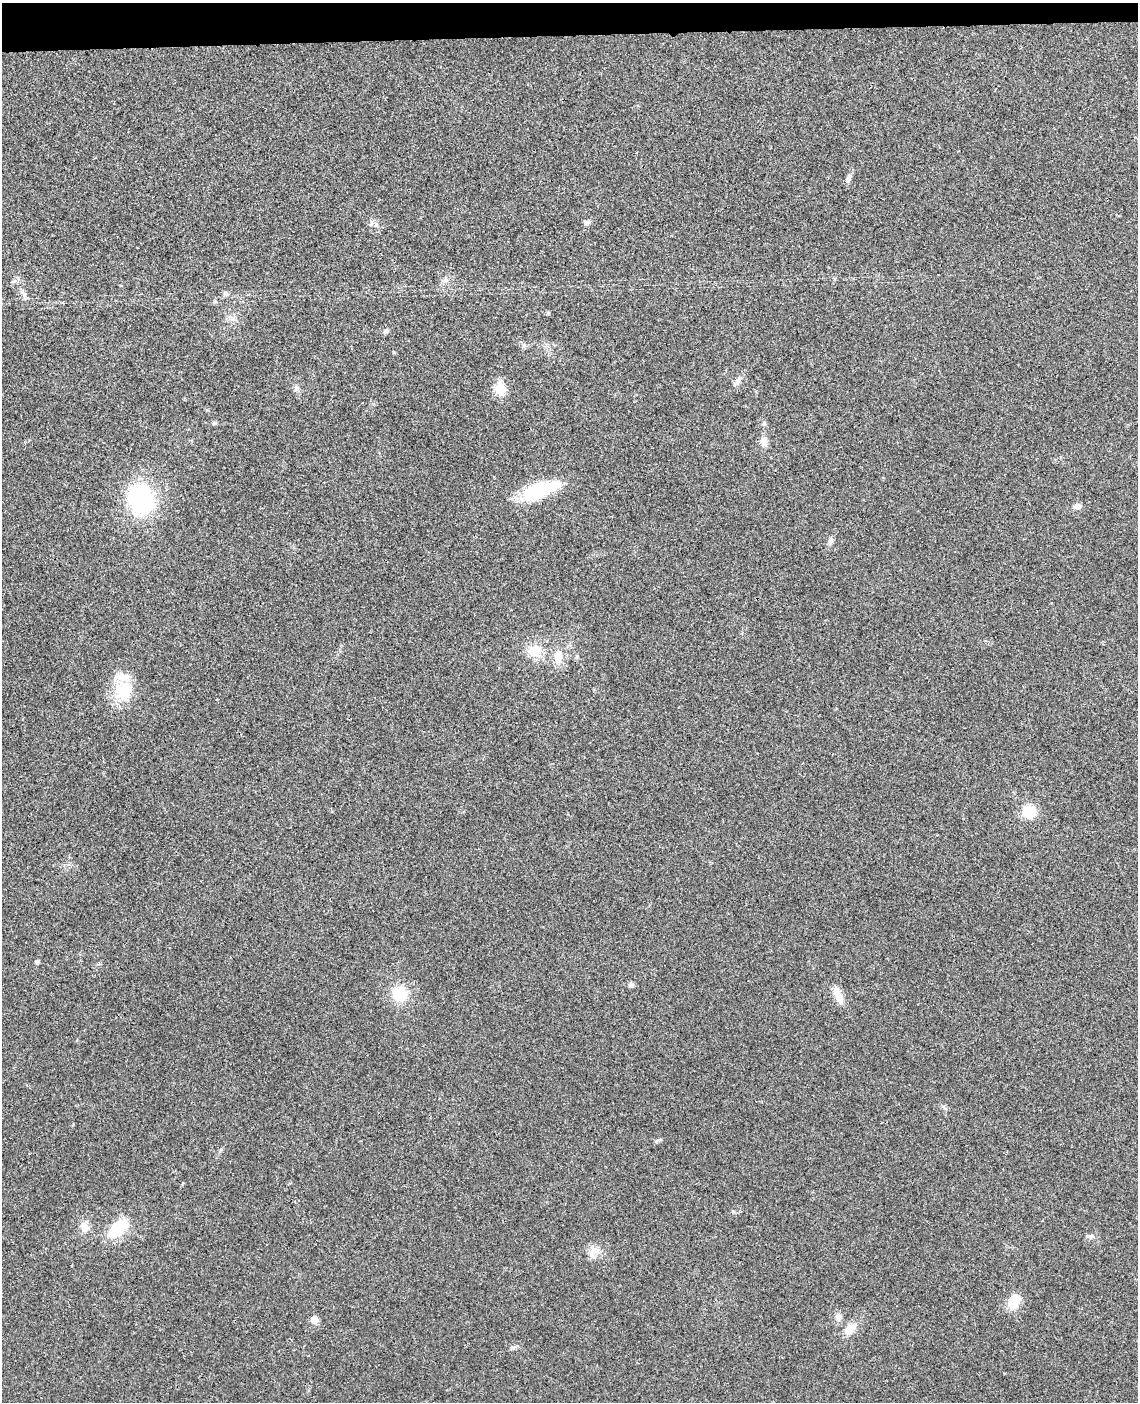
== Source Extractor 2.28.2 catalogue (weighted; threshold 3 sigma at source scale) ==
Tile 3 of 4 x 3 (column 3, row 1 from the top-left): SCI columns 2327-3462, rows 2941-4340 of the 4656 x 4585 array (HDU 1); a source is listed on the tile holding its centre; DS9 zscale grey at full resolution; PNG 1140 x 1404 px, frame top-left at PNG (2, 3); no overlay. Shown black and unused: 2% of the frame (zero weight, under 3 of 4 exposures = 6% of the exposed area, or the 3 px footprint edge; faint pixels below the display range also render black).
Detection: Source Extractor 2.28.2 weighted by HDU 2 'WHT'; one run over the whole footprint, this tile lists its part. Background 0.0216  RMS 0.0044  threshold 0.0196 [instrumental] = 3 sigma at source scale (4.5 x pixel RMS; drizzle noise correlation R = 1.50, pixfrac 1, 0.05/0.05 arcsec/px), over >= 5 px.
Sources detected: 37; all 37 listed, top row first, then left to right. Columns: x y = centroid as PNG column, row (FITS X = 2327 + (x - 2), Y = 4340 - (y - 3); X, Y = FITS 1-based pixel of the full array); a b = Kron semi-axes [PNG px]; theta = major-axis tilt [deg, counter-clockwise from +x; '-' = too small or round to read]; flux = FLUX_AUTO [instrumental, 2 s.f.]
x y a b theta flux
848 180 10 6 89 1.3
587 223 8 6 38 1.4
376 225 7 4 -88 0.89
446 280 7 5 44 1.2
24 295 11 5 -73 1.6
548 313 5 4 - 0.57
232 318 7 4 -19 1.3
386 331 8 6 39 1.1
394 352 4 4 - 0.4
737 381 16 6 61 2.2
500 389 7 6 - 26
214 423 6 5 - 0.81
764 423 6 6 - 0.81
764 442 14 9 -90 3.1
539 490 43 15 20 27
141 499 29 24 -81 53
1077 506 8 7 - 2.3
830 541 12 5 81 1.5
535 651 16 14 1 8.9
577 656 6 5 - 0.68
558 657 19 11 86 6.4
124 690 28 27 - 17
1029 812 13 11 -37 12
37 962 4 4 - 1.1
631 985 8 6 -3 1.2
399 994 16 15 - 14
838 995 26 9 -68 5.2
658 1140 11 3 15 0.7
221 1149 6 4 0 0.57
85 1227 13 10 -71 4.3
118 1228 29 15 44 15
1091 1236 11 6 5 1.6
595 1251 17 8 12 3.8
1014 1302 16 10 61 11
838 1317 12 8 75 2.1
314 1320 6 5 - 5.8
850 1329 19 11 49 5.4
Unlisted compact peaks at least as high as the median listed source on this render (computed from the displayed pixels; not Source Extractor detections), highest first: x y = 513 1347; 733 1212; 225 293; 14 281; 207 410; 945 1108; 524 345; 297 388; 73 1124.